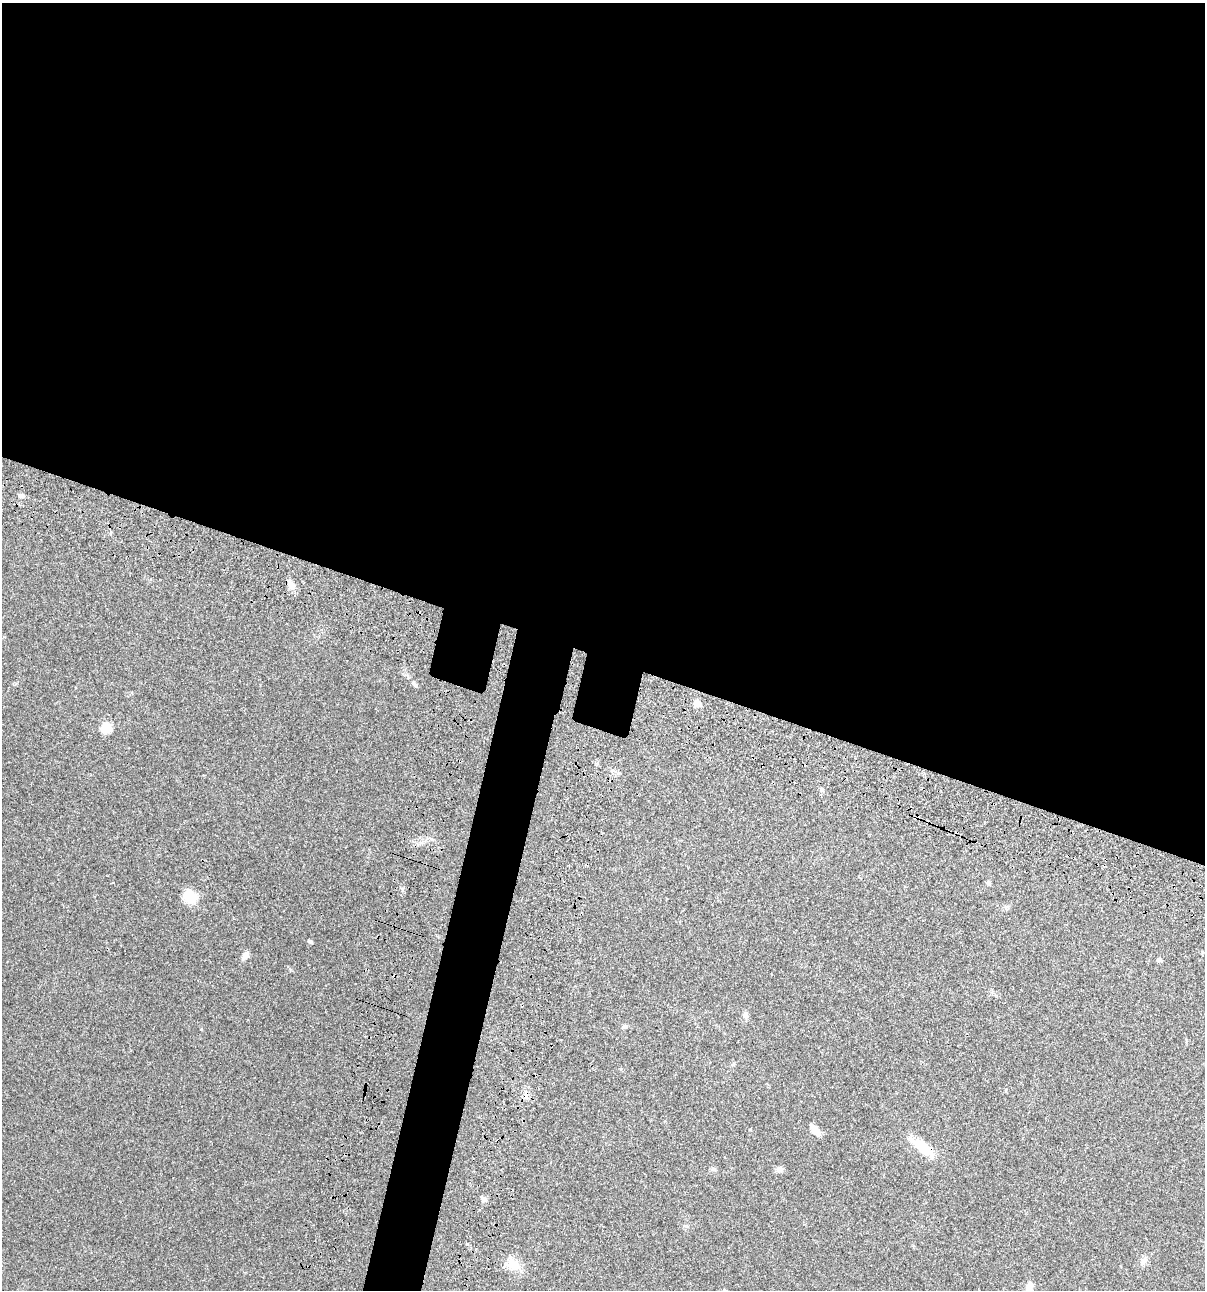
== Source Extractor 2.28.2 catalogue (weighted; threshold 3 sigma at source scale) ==
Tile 3 of 4 x 4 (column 3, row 1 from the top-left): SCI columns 2640-3842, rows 3985-5272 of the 5404 x 5390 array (HDU 1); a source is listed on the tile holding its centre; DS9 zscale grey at full resolution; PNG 1207 x 1292 px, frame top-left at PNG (2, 3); no overlay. Shown black and unused: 54% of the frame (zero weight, under 3 of 4 exposures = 9% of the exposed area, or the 3 px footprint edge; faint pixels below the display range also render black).
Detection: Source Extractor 2.28.2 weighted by HDU 2 'WHT'; one run over the whole footprint, this tile lists its part. Background 0.0472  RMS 0.0054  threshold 0.0242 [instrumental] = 3 sigma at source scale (4.5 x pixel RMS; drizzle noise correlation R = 1.50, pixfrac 1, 0.05/0.05 arcsec/px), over >= 5 px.
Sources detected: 22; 2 cosmic-ray / hot-pixel residue — not listed; the other 20 listed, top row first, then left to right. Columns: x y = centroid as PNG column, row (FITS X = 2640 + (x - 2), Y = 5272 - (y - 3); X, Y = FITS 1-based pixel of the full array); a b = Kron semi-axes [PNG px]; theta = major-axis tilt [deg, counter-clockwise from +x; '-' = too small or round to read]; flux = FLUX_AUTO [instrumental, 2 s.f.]
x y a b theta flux
21 496 7 6 - 1.5
291 585 12 7 -58 3.8
415 684 9 5 -57 1.1
697 703 6 5 - 6.3
106 728 6 5 - 26
822 790 7 4 -44 0.83
988 883 7 4 -45 0.74
190 897 14 11 -43 13
310 941 7 4 -36 0.83
245 956 11 7 64 2.2
1159 960 6 5 - 1
746 1016 10 7 -90 1.7
625 1027 8 5 21 1.1
815 1130 15 7 -51 3.7
921 1146 37 11 -36 12
779 1170 10 6 1 1.7
483 1199 8 6 -34 1.8
1144 1261 10 8 56 2.2
512 1265 20 14 -1 7.2
1029 1287 16 9 69 3.6
Overlapping masked pixels (flux is a lower limit): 1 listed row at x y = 921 1146
Isophote crosses this tile's border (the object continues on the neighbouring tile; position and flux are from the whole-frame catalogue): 1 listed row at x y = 1029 1287
Unlisted compact peaks at least as high as the median listed source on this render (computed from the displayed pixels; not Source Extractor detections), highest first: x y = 201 1029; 467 1244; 290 970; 750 1129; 421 843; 714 1169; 734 1063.